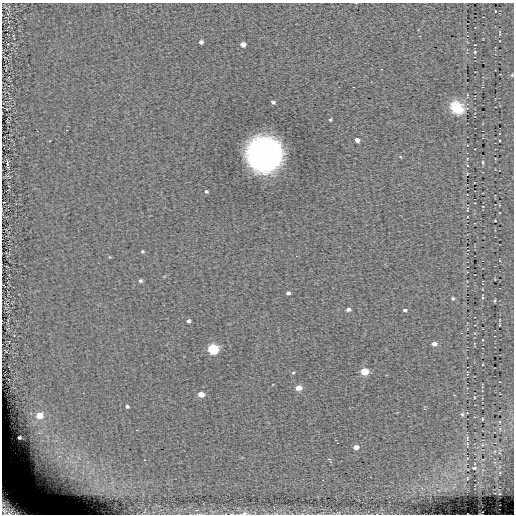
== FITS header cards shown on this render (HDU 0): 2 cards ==
NAXIS1  =                  512 / length of data axis 1
NAXIS2  =                  512 / length of data axis 2

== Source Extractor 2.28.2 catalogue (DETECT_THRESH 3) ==
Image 512 x 512 px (HDU 0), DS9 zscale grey, 1 PNG px = 1 image px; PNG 516 x 516 px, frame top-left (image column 1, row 512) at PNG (2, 3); no overlay
Background 0.138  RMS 5.2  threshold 15.7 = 3 sigma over >= 5 px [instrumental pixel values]
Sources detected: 54; all 54 listed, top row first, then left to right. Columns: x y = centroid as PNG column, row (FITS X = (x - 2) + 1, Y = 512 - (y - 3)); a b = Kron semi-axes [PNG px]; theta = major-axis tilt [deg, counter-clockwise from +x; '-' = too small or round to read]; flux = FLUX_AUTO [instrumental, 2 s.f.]
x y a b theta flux
495 11 3 2 - 210
201 42 4 4 - 950
243 44 5 4 - 2200
475 45 2 2 - 200
475 52 4 3 - 410
512 75 4 3 - 350
353 87 2 2 - 210
273 102 4 3 - 610
457 107 11 9 -36 14000
330 120 4 3 - 370
357 140 4 4 - 1800
264 154 23 22 - 170000
483 162 6 3 -82 380
7 164 7 3 -77 460
467 165 3 3 - 300
206 191 4 3 - 540
467 209 6 2 84 350
495 221 3 2 - 230
142 251 4 3 - 410
140 281 5 4 - 620
288 293 4 3 - 780
453 298 4 4 - 540
495 300 3 2 - 390
348 309 4 3 - 1000
405 310 4 3 - 650
188 321 4 3 - 670
499 325 4 2 - 220
482 340 3 2 - 230
434 344 4 4 - 1900
213 349 6 5 - 33000
293 372 4 3 - 350
364 372 5 4 - 13000
299 388 5 4 - 3600
201 394 5 4 - 3600
127 406 4 3 - 570
424 409 5 3 - 320
462 414 6 5 - 570
39 415 7 6 - 4700
482 419 3 2 - 210
19 438 4 3 - 670
467 444 5 4 - 410
356 447 5 4 - 2700
48 451 10 9 - 3800
58 457 25 10 50 9700
43 458 23 10 -49 8600
328 459 3 3 - 420
330 462 3 2 - 420
37 463 18 11 -53 4600
66 467 11 6 77 3000
474 468 4 2 - 430
62 475 13 8 -1 4300
467 478 3 2 - 300
11 507 29 17 -33 25000
244 513 7 5 4 810
At the frame edge (FLAGS 8, measured only in part): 3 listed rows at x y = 512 75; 11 507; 244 513